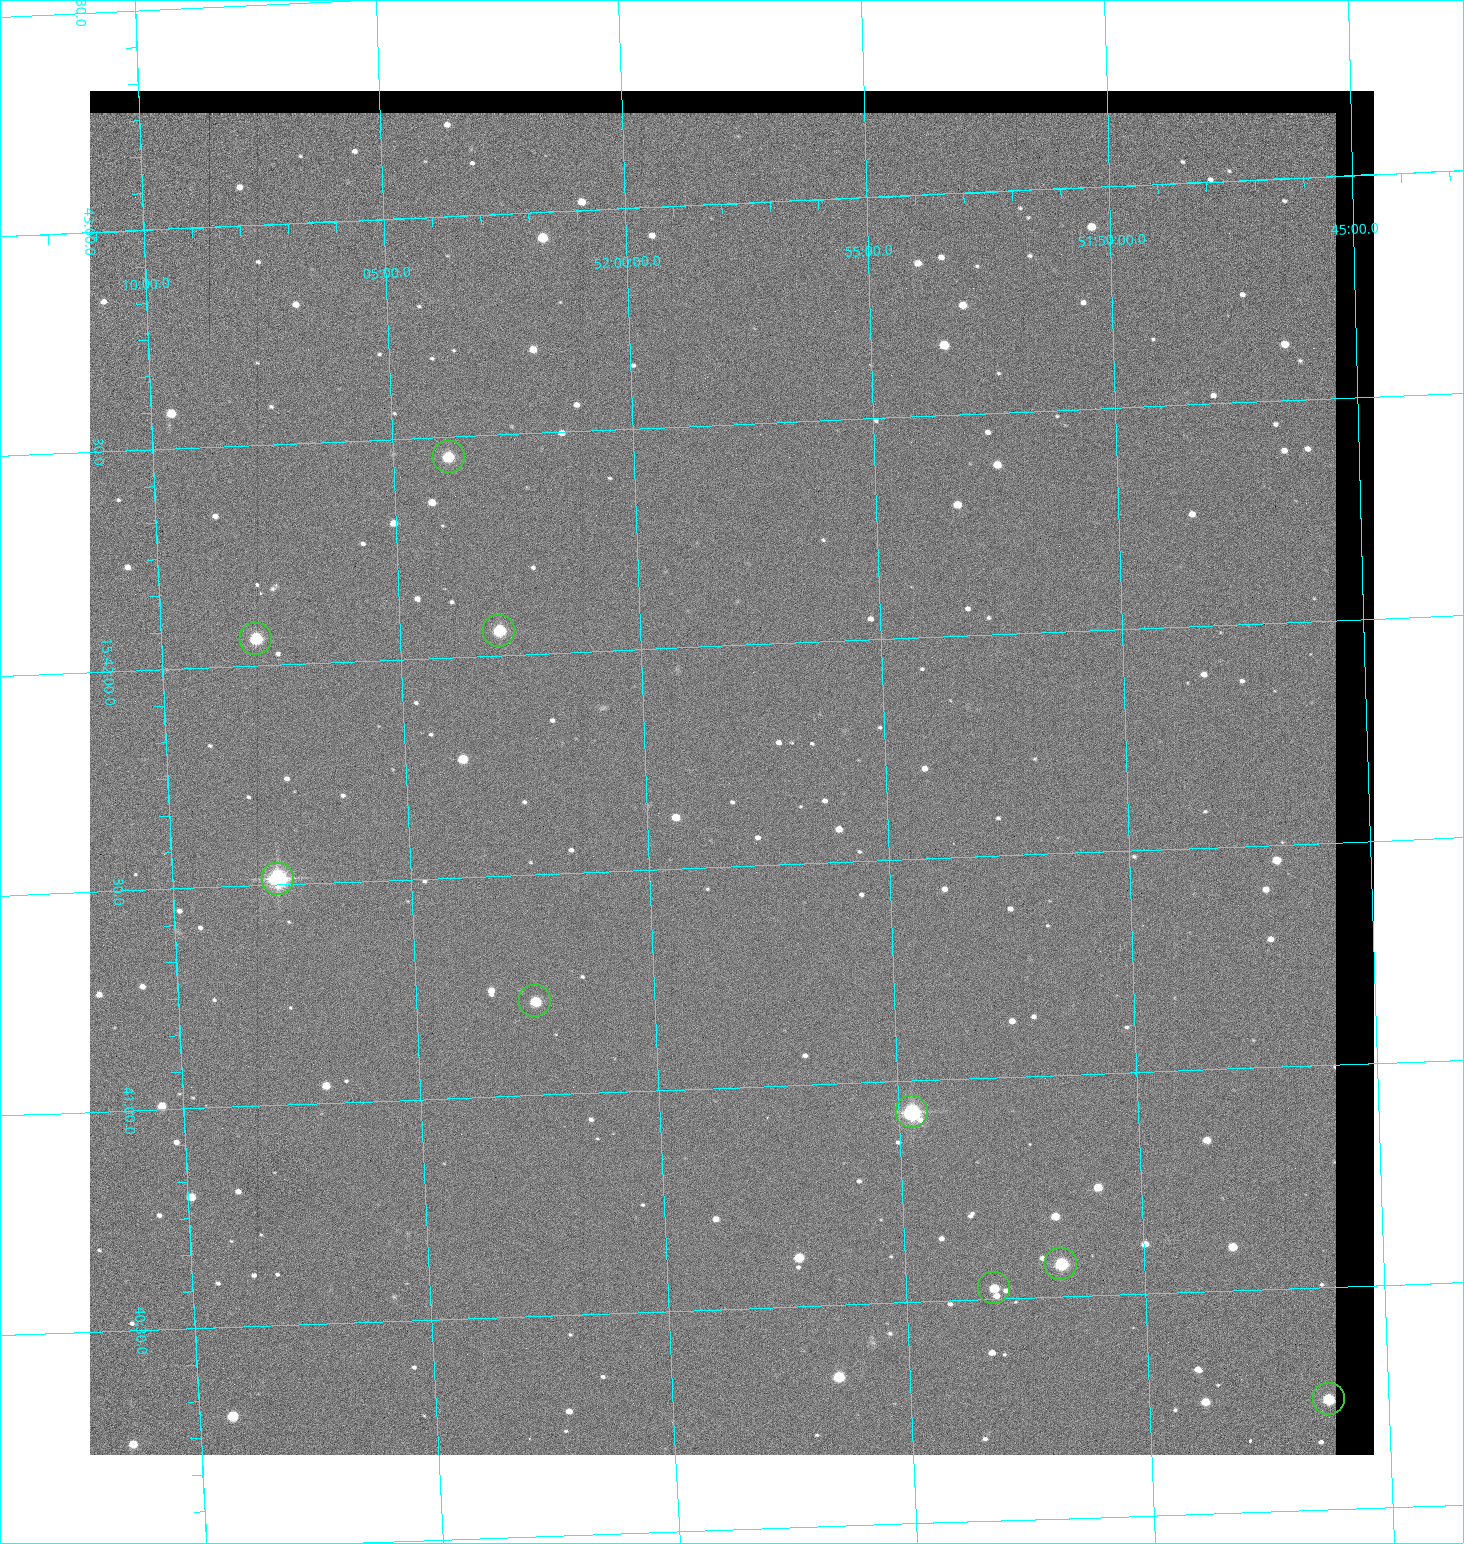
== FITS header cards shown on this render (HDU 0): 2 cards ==
NAXIS1  =                 1284 / length of data axis 1
NAXIS2  =                 1364 / length of data axis 2

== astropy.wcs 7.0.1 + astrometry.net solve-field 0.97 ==
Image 1284 x 1364 px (HDU 0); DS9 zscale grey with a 90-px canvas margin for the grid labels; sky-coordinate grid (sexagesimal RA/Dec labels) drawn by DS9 from the SOLVED WCS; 9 Tycho-2 reference stars matched to detected sources circled (green)
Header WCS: RA---TAN/DEC--TAN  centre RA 15:41:43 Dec +51:58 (235.43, +51.97 deg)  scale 1.26 arcsec/px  FOV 26.9' x 28.5'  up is +92 deg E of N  parity flipped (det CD > 0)
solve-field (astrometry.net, Tycho-2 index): VERIFIED the header's WCS against the Tycho-2 star catalogue (9 matches, 0 conflicts) and refined it, rather than solving blind
Solved WCS: RA---TAN-SIP/DEC--TAN-SIP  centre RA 15:41:43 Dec +51:58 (235.43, +51.97 deg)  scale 1.25 arcsec/px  FOV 26.8' x 28.5'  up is +92 deg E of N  parity flipped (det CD > 0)
The solver's refit moves the header's centre by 0.46 arcsec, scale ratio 0.9965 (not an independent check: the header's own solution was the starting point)
Tycho-2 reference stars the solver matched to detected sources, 9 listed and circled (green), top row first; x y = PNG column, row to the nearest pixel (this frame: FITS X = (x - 90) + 1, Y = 1364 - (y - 91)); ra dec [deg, ICRS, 3 dp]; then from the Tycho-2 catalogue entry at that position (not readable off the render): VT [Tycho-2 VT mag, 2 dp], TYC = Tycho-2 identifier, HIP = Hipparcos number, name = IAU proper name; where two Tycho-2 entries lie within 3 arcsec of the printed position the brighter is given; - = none
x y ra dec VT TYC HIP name
449 457 235.614 +52.064 11.61 3489-1132-1 - -
499 631 235.514 +52.049 11.19 3489-1407-1 - -
256 639 235.515 +52.133 11.12 3489-1380-1 - -
278 879 235.378 +52.130 9.31 3489-1322-1 76850 -
535 1001 235.303 +52.042 11.52 3489-958-1 - -
912 1112 235.232 +51.912 9.59 3489-824-1 - -
1061 1264 235.143 +51.862 10.97 3489-1016-1 - -
994 1288 235.131 +51.886 12.29 3489-908-1 - -
1329 1399 235.062 +51.771 11.53 3489-1453-1 - -